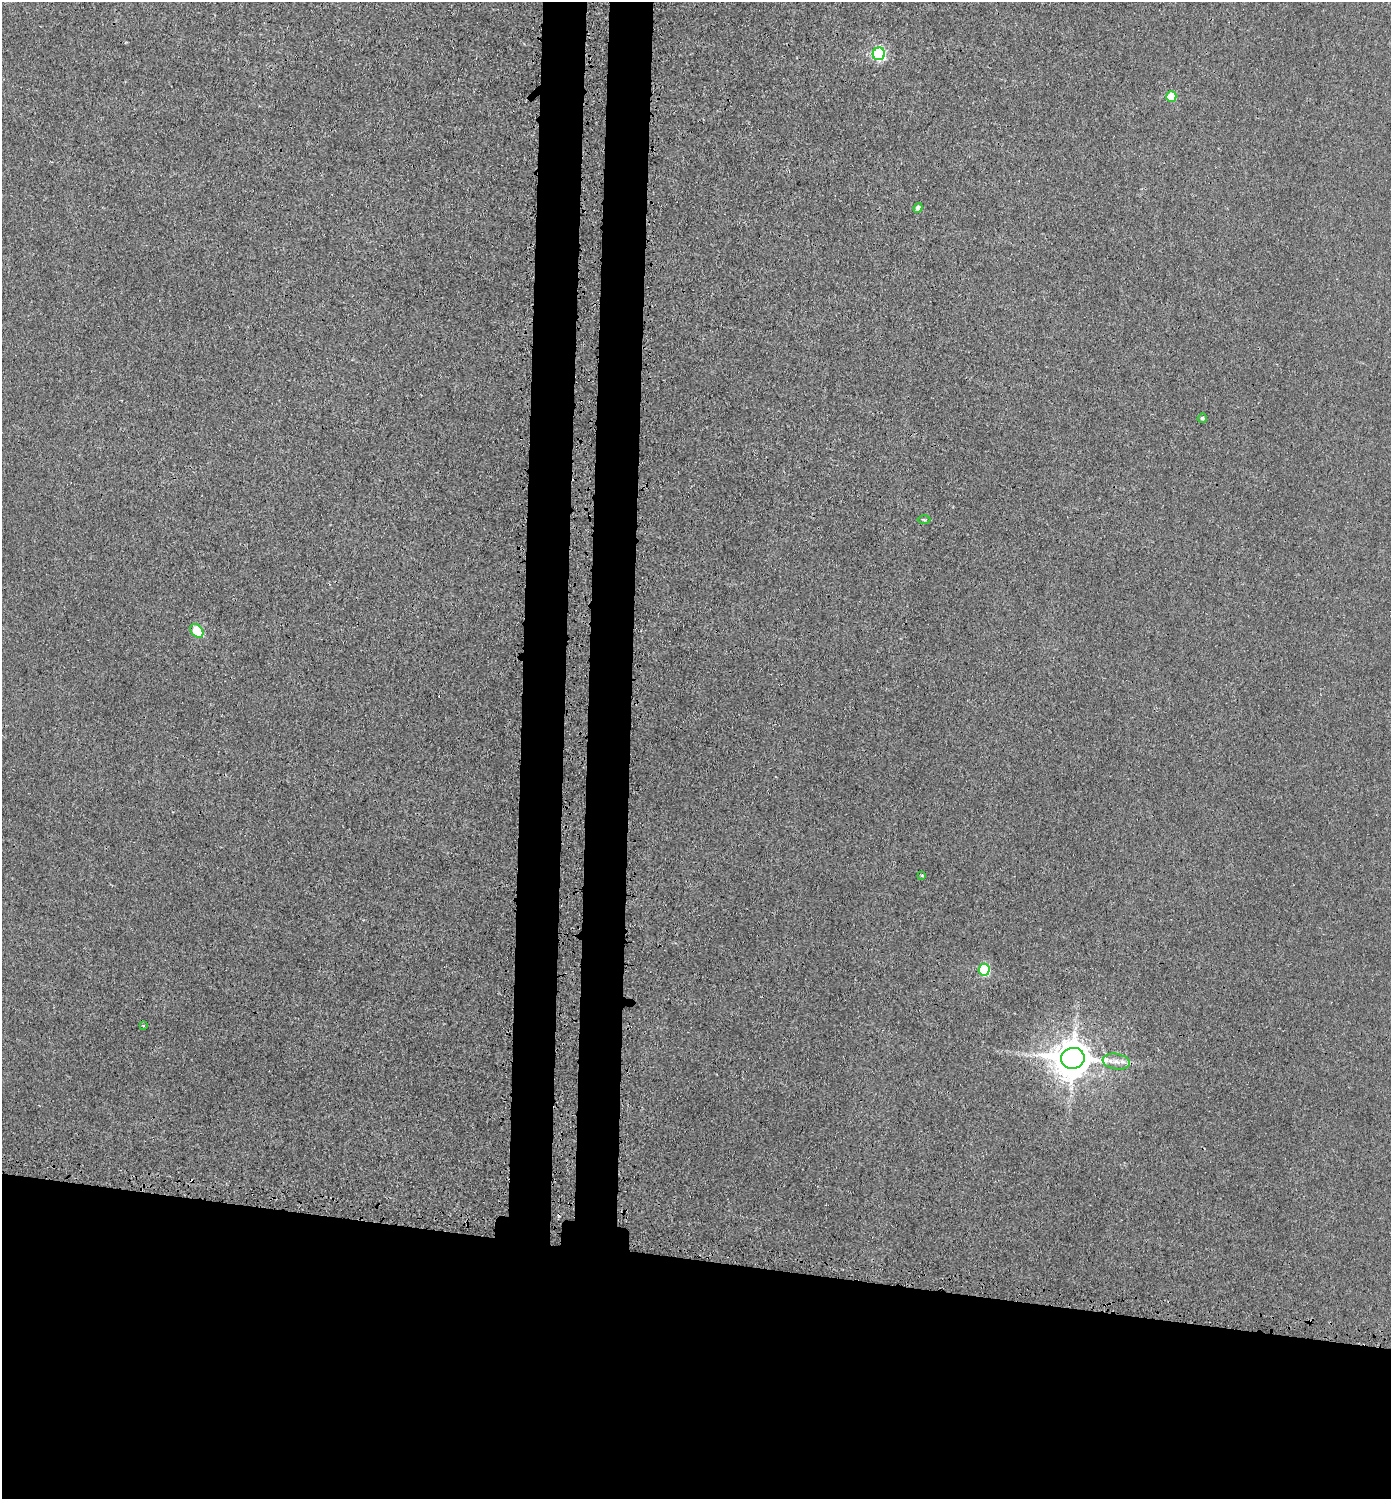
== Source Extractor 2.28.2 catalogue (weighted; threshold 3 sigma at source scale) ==
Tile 8 of 3 x 3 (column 2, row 3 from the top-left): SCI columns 1671-3059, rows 51-1547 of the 4623 x 4592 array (HDU 1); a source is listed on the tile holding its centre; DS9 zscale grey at full resolution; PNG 1393 x 1501 px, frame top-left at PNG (2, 2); each listed source drawn as its Kron ellipse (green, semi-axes under 4 px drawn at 4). Shown black and unused: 21% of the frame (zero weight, under 3 of 4 exposures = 7% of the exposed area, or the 3 px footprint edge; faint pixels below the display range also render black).
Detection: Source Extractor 2.28.2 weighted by HDU 2 'WHT'; one run over the whole footprint, this tile lists its part. Background 0.00902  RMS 0.0024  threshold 0.0108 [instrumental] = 3 sigma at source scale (4.5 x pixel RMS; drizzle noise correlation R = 1.50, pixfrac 1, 0.05/0.05 arcsec/px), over >= 5 px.
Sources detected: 13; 2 cosmic-ray / hot-pixel residue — neither listed nor drawn; the other 11 listed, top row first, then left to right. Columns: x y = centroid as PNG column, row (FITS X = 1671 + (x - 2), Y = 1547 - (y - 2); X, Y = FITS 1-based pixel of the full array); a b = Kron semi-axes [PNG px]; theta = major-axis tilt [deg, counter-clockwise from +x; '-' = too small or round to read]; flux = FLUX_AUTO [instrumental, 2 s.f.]
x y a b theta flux
879 54 6 6 - 40
1171 96 5 5 - 7.5
918 208 5 4 - 1
1202 418 4 4 - 0.48
924 520 6 4 -2 0.33
197 631 7 5 -49 12
922 875 3 3 - 0.22
984 970 6 5 - 19
143 1025 3 3 - 0.28
1073 1058 12 10 10 730
1116 1061 14 7 -9 1.9